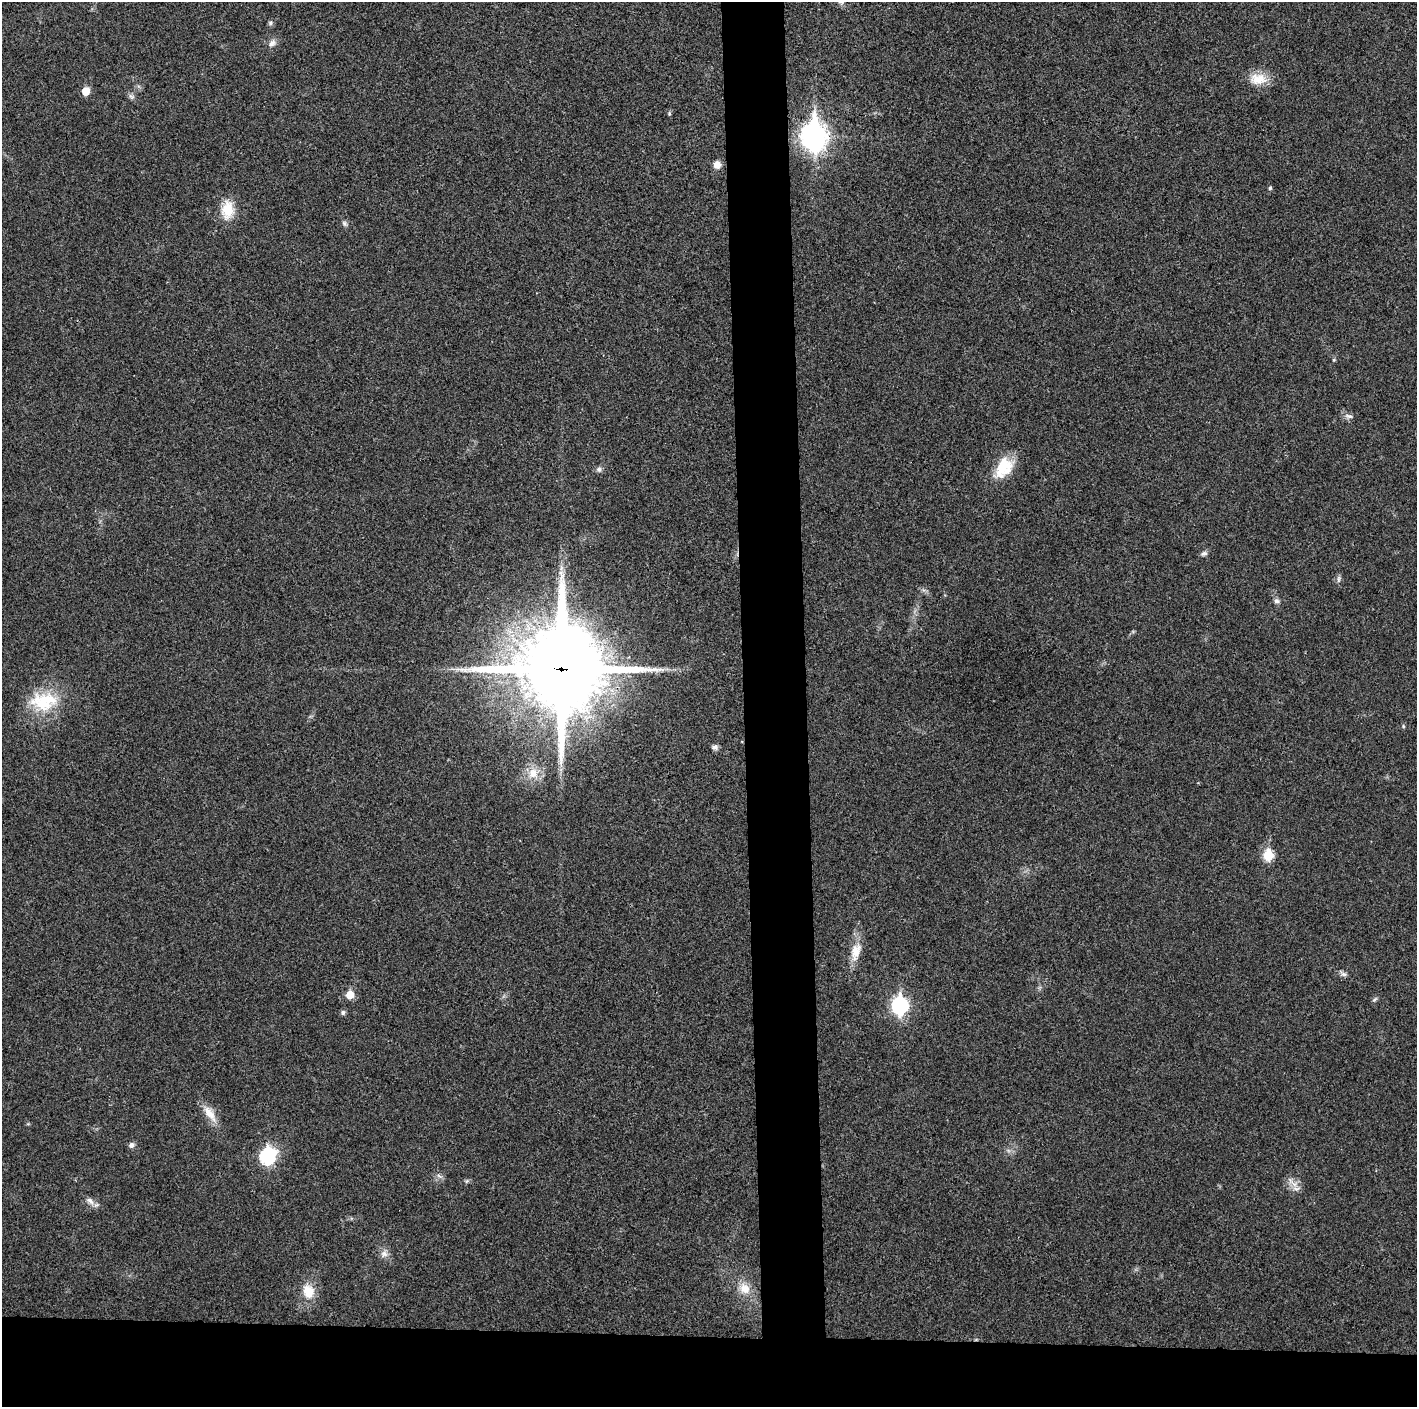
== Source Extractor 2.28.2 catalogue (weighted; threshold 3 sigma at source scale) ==
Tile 8 of 3 x 3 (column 2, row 3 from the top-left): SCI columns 1417-2831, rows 6-1410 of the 4248 x 4222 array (HDU 1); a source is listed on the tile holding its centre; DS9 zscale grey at full resolution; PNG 1419 x 1409 px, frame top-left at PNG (2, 2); no overlay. Shown black and unused: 9% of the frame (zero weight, under 3 of 4 exposures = <1% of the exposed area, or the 3 px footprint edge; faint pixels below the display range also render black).
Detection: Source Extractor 2.28.2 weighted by HDU 2 'WHT'; one run over the whole footprint, this tile lists its part. Background 0.0197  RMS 0.0056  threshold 0.0251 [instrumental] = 3 sigma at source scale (4.5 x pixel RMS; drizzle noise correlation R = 1.50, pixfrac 1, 0.05/0.05 arcsec/px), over >= 5 px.
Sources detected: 38; all 38 listed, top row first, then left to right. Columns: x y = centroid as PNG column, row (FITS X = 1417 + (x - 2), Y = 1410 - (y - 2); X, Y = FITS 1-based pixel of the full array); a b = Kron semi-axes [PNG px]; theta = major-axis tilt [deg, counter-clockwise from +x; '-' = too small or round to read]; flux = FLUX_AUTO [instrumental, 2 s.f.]
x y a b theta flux
270 23 6 4 89 0.99
272 43 12 8 51 2.7
1258 79 24 15 -4 10
85 91 5 5 - 10
131 96 9 4 -35 1.5
669 113 6 3 -72 0.68
814 137 12 9 -82 490
717 165 8 8 - 4
1270 188 5 4 - 0.92
227 210 21 14 85 13
344 223 8 6 -58 1.3
1349 416 13 5 -12 1.9
1004 467 29 19 60 17
599 469 8 6 -55 1.5
1204 553 8 6 14 1.6
1338 579 10 4 79 1.2
1276 601 8 6 -13 1.5
561 669 28 27 - 7100
44 701 39 25 3 28
1403 726 6 3 -72 0.59
715 747 8 6 9 1.7
533 773 14 11 79 6.7
1268 855 6 6 - 31
856 951 26 13 76 8.9
1344 974 9 6 -26 1.6
350 995 5 5 - 12
1375 999 9 4 44 0.99
900 1005 8 7 - 130
343 1012 7 5 75 1.2
209 1113 26 10 -55 7.5
131 1145 8 6 -77 1.7
267 1157 9 7 69 88
439 1176 8 4 -37 1.3
1296 1188 12 4 -4 2
90 1201 13 7 -45 2.9
384 1254 10 9 - 3
744 1288 17 14 -50 7.9
308 1291 16 13 -71 10
Overlapping masked pixels (flux is a lower limit): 1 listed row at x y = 561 669